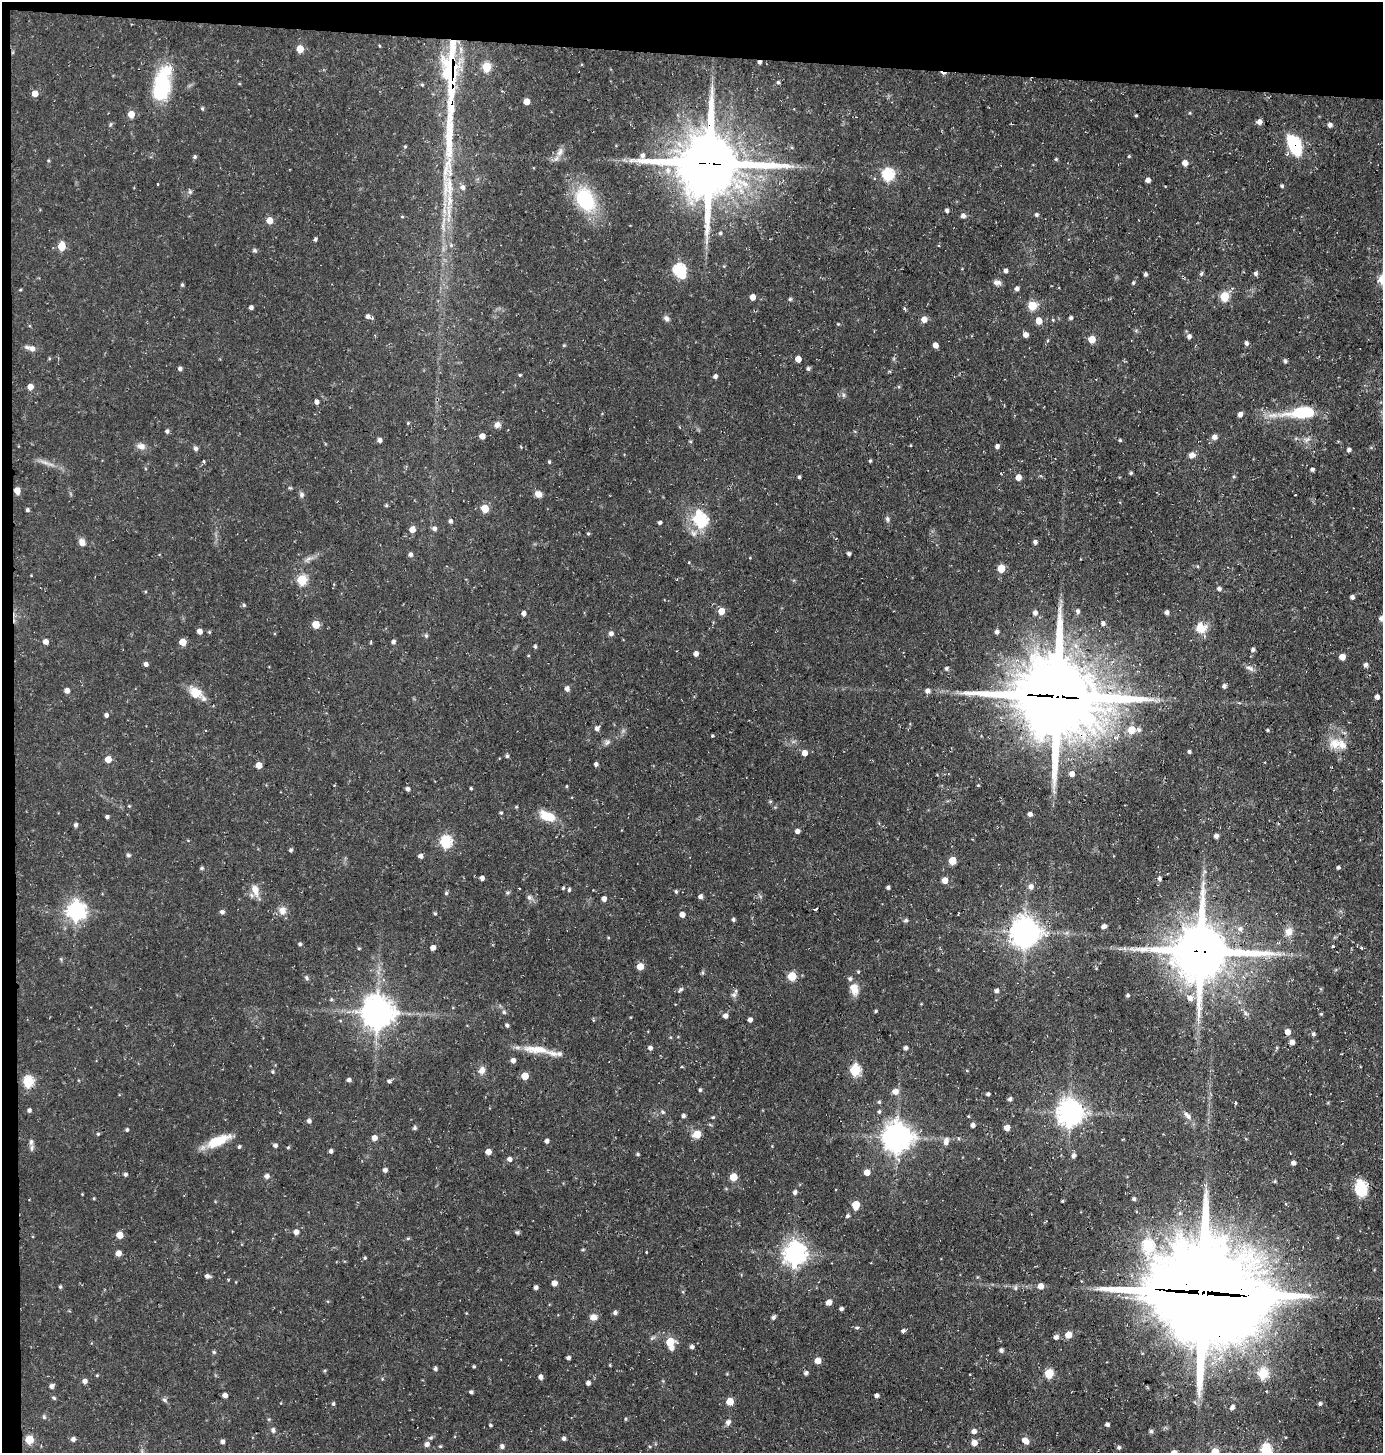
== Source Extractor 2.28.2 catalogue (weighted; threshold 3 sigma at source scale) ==
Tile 1 of 3 x 3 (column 1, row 1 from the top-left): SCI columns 140-1520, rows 2904-4354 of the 4385 x 4355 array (HDU 1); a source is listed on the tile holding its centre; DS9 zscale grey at full resolution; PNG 1385 x 1455 px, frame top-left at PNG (2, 2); no overlay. Shown black and unused: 5% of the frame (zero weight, under 3 of 4 exposures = <1% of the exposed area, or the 3 px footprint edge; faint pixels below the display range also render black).
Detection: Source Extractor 2.28.2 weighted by HDU 2 'WHT'; one run over the whole footprint, this tile lists its part. Background 0.0696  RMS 0.0056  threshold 0.0251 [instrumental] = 3 sigma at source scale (4.5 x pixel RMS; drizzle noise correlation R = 1.50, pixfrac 1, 0.05/0.05 arcsec/px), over >= 5 px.
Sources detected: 399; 1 too faint to see at this stretch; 2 cosmic-ray / hot-pixel residue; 1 long thin detection or spike segment (spike, bleed or trail) — not listed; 9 inside a brighter listed object's ellipse — not listed separately; the other 386 listed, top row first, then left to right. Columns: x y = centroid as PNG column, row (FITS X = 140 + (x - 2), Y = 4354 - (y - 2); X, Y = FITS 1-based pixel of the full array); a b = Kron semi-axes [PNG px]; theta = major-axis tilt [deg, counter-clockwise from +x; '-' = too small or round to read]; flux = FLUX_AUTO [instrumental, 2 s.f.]
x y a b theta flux
379 46 4 3 - 0.52
300 49 5 5 - 10
759 62 3 3 - 1.6
486 67 5 5 - 23
452 75 74 18 -89 60
778 82 5 4 - 0.9
162 85 36 16 78 40
422 85 4 4 - 0.64
35 93 5 4 - 5.5
527 101 5 4 - 5.9
202 108 5 3 - 0.87
131 114 5 5 - 7.6
1136 115 3 3 - 0.62
1259 122 5 4 - 2.9
1330 125 5 5 - 1.7
1294 144 20 12 -65 27
405 146 4 3 - 0.63
560 152 12 7 58 3.3
1129 156 4 3 - 0.54
194 157 5 5 - 1.1
1056 159 4 4 - 0.62
48 160 4 4 - 0.54
709 163 22 20 1 3600
1185 163 5 4 - 4.6
668 170 9 8 - 3.6
888 175 6 6 - 57
1148 180 4 4 - 2.3
158 184 3 2 - 0.5
1282 186 4 4 - 0.85
462 187 6 6 - 2.1
449 189 23 7 -84 9.6
190 192 6 5 - 1
585 200 24 17 -63 38
947 211 4 4 - 1.5
1036 215 5 4 - 1
963 216 5 5 - 2
402 217 5 3 - 0.47
269 220 5 5 - 6.7
720 233 5 4 - 0.83
315 239 4 4 - 1
451 245 5 5 - 0.81
61 246 6 5 - 13
255 250 6 5 - 0.9
679 270 6 6 - 65
1006 271 4 4 - 1.6
1201 273 6 4 69 0.88
1256 273 6 5 - 1.1
1145 274 4 4 - 1
683 276 6 5 - 3.8
997 282 10 6 2 2.1
1133 283 5 4 - 0.8
182 285 4 4 - 0.84
1017 289 4 4 - 1.7
20 290 5 3 - 0.51
1224 296 6 5 - 21
752 297 5 4 - 4.3
790 299 5 4 - 0.85
1032 306 5 5 - 23
251 307 4 4 - 1.6
904 308 4 4 - 0.82
367 316 5 5 - 1.5
666 318 8 6 -41 1.6
1071 318 4 4 - 1.1
924 319 5 5 - 4.5
1039 321 5 5 - 7.5
838 324 4 3 - 0.49
1026 335 4 4 - 3.2
1189 336 5 5 - 1.9
1092 339 5 5 - 11
1246 343 5 4 - 1.5
564 345 4 4 - 0.58
935 345 4 4 - 3.4
31 348 11 6 -16 3.5
798 359 5 4 - 6.7
1285 361 5 4 - 1
808 368 5 4 - 1.2
180 369 4 4 - 1.4
520 375 4 3 - 0.62
715 376 4 4 - 1.7
30 387 4 4 - 4.8
317 402 5 4 - 1.8
1302 412 26 10 5 31
1240 414 5 5 - 2.3
408 423 4 3 - 0.51
497 425 8 7 - 2.3
680 427 4 2 - 0.48
167 431 4 4 - 1.4
482 436 4 4 - 4
1215 437 7 6 - 2.2
1307 439 10 5 34 1.8
380 440 4 4 - 2.2
1120 440 4 4 - 0.61
690 441 4 4 - 0.62
141 446 11 8 -15 3
997 446 4 4 - 1.9
195 449 6 5 - 1.3
1349 450 5 4 - 1.4
1192 455 7 6 - 2.7
204 461 3 3 - 0.9
549 462 4 4 - 0.69
1313 469 7 3 -29 0.83
1131 473 4 3 - 0.74
799 477 3 3 - 0.92
1018 477 5 4 - 5
17 491 5 5 - 5.6
538 494 8 6 -38 3.4
301 495 7 6 - 1.4
1295 495 2 2 - 0.53
386 505 4 4 - 0.64
485 508 5 5 - 13
27 510 4 4 - 1.1
699 513 9 8 - 4.7
887 519 8 5 -74 1.2
701 520 6 6 - 66
450 521 5 4 - 1.4
660 522 4 3 - 1
412 529 5 5 - 4.9
434 529 5 5 - 1.9
588 533 4 4 - 0.69
82 542 9 7 -74 3.1
1035 542 4 4 - 1.8
849 554 4 3 - 1.4
410 555 5 5 - 1.5
1001 568 5 5 - 14
302 580 6 5 - 30
1219 589 5 4 - 1.5
1352 597 4 4 - 1.7
244 605 5 4 - 0.79
721 611 5 5 - 7.4
1078 611 5 5 - 1.4
1166 612 4 4 - 2.1
523 613 4 4 - 2.3
1035 613 6 5 - 1.9
1381 618 6 6 - 2.5
1103 623 5 4 - 1.5
316 624 5 5 - 13
1201 628 15 14 - 7.6
199 631 4 4 - 3.6
209 632 4 4 - 0.58
997 632 4 4 - 1.7
611 633 5 5 - 1.9
426 636 5 4 - 0.79
45 642 4 4 - 3.4
183 642 5 5 - 9.2
371 642 5 3 - 0.45
393 642 5 4 - 1.5
535 646 5 4 - 0.8
1253 650 5 4 - 1.6
696 654 5 4 - 2.3
1342 657 5 4 - 5.5
146 664 5 4 - 1.8
1366 665 5 5 - 1.2
946 668 5 4 - 1
1250 668 13 6 -23 2.1
1224 686 5 5 - 1.6
567 688 5 5 - 2.3
67 690 5 4 - 2.8
927 691 6 5 - 2.1
196 693 17 14 -35 8.4
1057 696 29 27 -13 5600
1377 697 4 4 - 1.9
106 715 5 4 - 1.5
597 728 6 5 - 1.9
1131 730 5 5 - 12
1139 730 6 5 - 1.4
1267 730 3 3 - 0.64
712 736 3 3 - 0.58
607 742 8 7 - 1.6
1335 744 16 15 - 8.2
1189 752 4 4 - 1.2
804 753 5 4 - 4.1
507 756 4 4 - 0.96
108 759 5 5 - 6.7
596 764 4 4 - 1.4
259 765 5 5 - 6.3
1072 774 6 6 - 2.8
978 785 4 3 - 0.48
566 786 4 3 - 0.51
471 788 3 2 - 0.66
407 789 4 4 - 1.7
770 801 6 4 1 0.6
129 806 4 4 - 0.5
516 807 5 3 - 0.51
501 813 4 4 - 0.67
1030 814 4 4 - 1.9
548 816 18 9 -22 11
107 817 4 4 - 1.3
76 825 5 4 - 1.5
797 831 4 4 - 2.2
1216 836 4 4 - 2.1
445 841 6 5 - 55
291 850 4 4 - 1.1
128 855 6 5 - 0.89
420 856 4 4 - 2.2
952 861 5 5 - 13
1338 867 4 3 - 1.2
202 868 5 4 - 0.86
482 878 4 4 - 2
1159 879 5 4 - 1.2
945 880 5 4 - 5.4
888 887 4 4 - 1.1
1031 887 6 6 - 2.6
563 888 4 3 - 0.73
255 890 15 8 -74 5.3
569 890 5 4 - 0.86
676 891 4 4 - 0.9
446 893 5 4 - 0.73
529 897 8 6 -75 1.5
700 897 5 5 - 1.9
604 899 4 4 - 2.6
816 909 4 3 - 2.1
76 911 7 7 - 230
282 911 10 9 - 4
222 912 5 5 - 1.7
435 913 5 4 - 0.65
682 914 4 4 - 3.9
733 920 5 4 - 0.93
906 920 6 4 17 0.95
1104 926 4 4 - 2.1
1240 929 8 7 - 2.2
1025 932 9 9 - 760
1289 932 12 9 71 4.6
300 944 4 4 - 0.96
1333 946 4 3 - 0.9
433 947 4 4 - 2.9
359 948 4 4 - 0.6
1361 948 3 3 - 0.9
1201 951 19 18 - 3200
640 966 5 5 - 8.3
792 976 5 5 - 19
306 978 7 4 -70 0.97
854 989 15 9 -70 5.6
680 990 6 4 84 1
996 991 5 5 - 1.5
734 995 8 6 1 1.6
1128 995 4 3 - 0.79
1190 998 7 7 - 3.2
331 1000 5 4 - 0.76
876 1011 4 3 - 0.69
377 1012 9 9 - 1000
504 1012 5 4 - 0.86
1246 1013 7 5 -60 1.3
1321 1014 4 4 - 0.61
725 1016 5 5 - 2.4
750 1020 4 4 - 2.1
507 1025 4 4 - 1.2
1287 1032 5 5 - 4.2
1313 1034 5 4 - 1.1
1292 1042 5 4 - 3
650 1048 5 5 - 1.7
906 1048 4 4 - 1.5
537 1049 38 9 -6 12
513 1060 5 4 - 2.5
682 1067 4 3 - 0.58
482 1070 10 7 67 2.9
855 1070 6 5 - 42
273 1072 4 4 - 0.81
525 1076 5 5 - 9.7
349 1080 4 4 - 1.7
389 1081 4 4 - 1.2
28 1082 6 5 - 41
700 1090 4 4 - 1.1
895 1091 8 7 - 3.2
988 1094 3 3 - 1.3
1010 1099 4 4 - 1.5
879 1102 4 4 - 0.77
1236 1102 3 3 - 0.89
29 1110 4 4 - 1.3
663 1112 6 4 -18 1
879 1112 5 4 - 0.82
1070 1112 8 8 - 590
683 1116 4 4 - 1.5
968 1116 4 3 - 0.42
1188 1116 13 6 -44 2.7
713 1117 5 3 - 0.58
309 1121 5 4 - 1.7
973 1125 4 4 - 1.9
1007 1127 4 4 - 5.4
415 1128 6 5 - 0.89
127 1130 4 4 - 0.91
98 1134 4 4 - 0.73
697 1134 5 5 - 12
897 1137 9 9 - 760
374 1138 5 5 - 4.1
218 1141 29 10 23 13
546 1141 4 4 - 1.7
946 1141 11 6 77 2.6
31 1142 7 5 90 1.4
275 1145 5 4 - 1.4
239 1147 4 3 - 0.84
288 1147 5 4 - 0.59
331 1151 4 3 - 1.7
488 1152 5 4 - 4.7
638 1154 4 4 - 0.69
1073 1156 5 5 - 1.6
509 1159 5 5 - 1.8
1293 1163 5 5 - 1.4
385 1170 4 4 - 1.9
867 1172 5 5 - 4.8
125 1174 4 4 - 1.1
267 1176 5 5 - 2
733 1177 5 5 - 12
1275 1181 4 3 - 0.68
1361 1188 17 12 -80 15
795 1192 5 4 - 1.7
94 1198 4 3 - 0.56
1134 1199 4 4 - 1.2
1062 1201 3 3 - 0.51
856 1205 6 5 - 13
847 1216 4 4 - 1.3
296 1232 5 4 - 3
517 1232 6 5 - 0.81
119 1235 5 5 - 7.7
408 1238 5 4 - 0.69
1148 1245 7 6 - 49
583 1249 5 3 - 0.49
646 1252 4 2 - 0.36
118 1253 5 4 - 4.2
795 1253 8 7 - 380
365 1258 4 4 - 0.63
207 1276 5 5 - 1.8
554 1283 4 4 - 3.9
1041 1286 5 5 - 4.1
60 1287 4 3 - 0.77
536 1287 4 4 - 1.9
1015 1288 6 5 - 1
1203 1292 41 37 -16 8700
829 1302 5 4 - 3.9
841 1309 4 4 - 1.6
466 1313 5 3 - 0.39
615 1313 5 5 - 1.5
593 1317 9 7 -6 2.9
773 1317 5 4 - 1.4
857 1328 6 4 1 0.9
903 1331 5 4 - 1.3
1068 1335 6 5 - 5.4
1056 1337 5 5 - 2.2
652 1338 7 4 44 0.98
670 1342 5 5 - 15
692 1347 4 4 - 1.8
671 1348 5 5 - 2.1
1001 1350 5 4 - 1.3
214 1352 5 4 - 0.88
568 1358 4 3 - 1.5
817 1361 5 4 - 5.9
610 1365 3 3 - 0.48
474 1366 3 3 - 0.71
435 1369 4 4 - 1.3
325 1370 5 3 - 0.62
806 1373 5 4 - 1.3
1049 1373 5 5 - 21
1263 1374 6 5 - 30
540 1377 5 4 - 1.8
85 1381 5 5 - 2.5
588 1383 4 4 - 1.8
52 1386 5 4 - 2
471 1392 4 3 - 1.1
225 1395 4 4 - 2.7
876 1395 4 4 - 1.7
54 1398 6 4 -31 0.8
164 1400 8 5 -28 1.1
730 1401 5 5 - 11
333 1404 4 4 - 0.98
1320 1404 5 4 - 1
1232 1407 4 4 - 2.1
44 1417 6 5 - 0.86
625 1419 4 4 - 0.68
728 1422 6 6 - 1.9
1107 1424 4 3 - 1.5
490 1425 4 3 - 0.73
273 1430 8 5 -83 1.3
974 1431 5 5 - 2.5
1151 1431 5 5 - 0.92
564 1438 4 4 - 1.5
73 1439 5 5 - 1.8
29 1440 5 5 - 17
1025 1441 7 5 -42 4.6
222 1442 4 4 - 1.7
974 1443 5 5 - 4.4
427 1444 5 5 - 2.4
440 1446 4 4 - 0.65
502 1446 5 5 - 1.8
650 1447 4 3 - 0.51
1119 1447 4 4 - 1.1
1266 1450 6 5 - 47
1215 1452 5 5 - 11
Overlapping masked pixels (flux is a lower limit): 10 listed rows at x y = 759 62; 452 75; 1294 144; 709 163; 17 491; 701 520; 1057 696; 1201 951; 28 1082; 1203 1292
Isophote crosses this tile's border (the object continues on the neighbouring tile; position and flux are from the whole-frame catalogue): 3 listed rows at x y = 1381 618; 1266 1450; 1215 1452